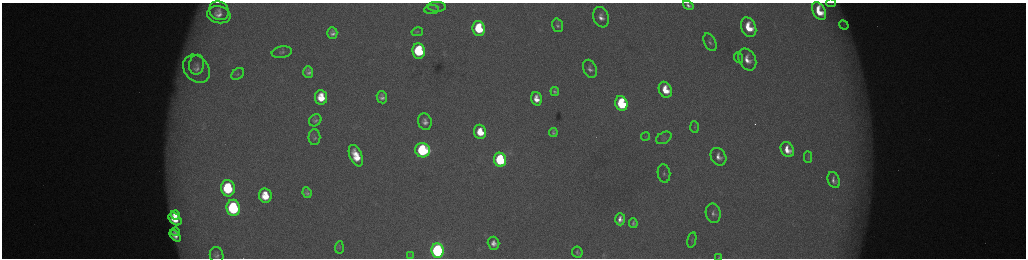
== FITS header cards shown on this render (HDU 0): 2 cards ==
NAXIS1  =                 2048 /fastest changing axis
NAXIS2  =                  512 /next to fastest changing axis

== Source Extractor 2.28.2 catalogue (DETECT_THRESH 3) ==
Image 2048 x 512 px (HDU 0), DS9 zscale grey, zoomed out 1/2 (1 PNG px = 2 x 2 image px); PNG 1028 x 260 px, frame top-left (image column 1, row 511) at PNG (2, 3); each listed source drawn as its Kron ellipse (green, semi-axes under 4 px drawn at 4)
Background 175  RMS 2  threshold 6.13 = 3 sigma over >= 5 px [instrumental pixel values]
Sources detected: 71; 6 cannot appear on this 1/2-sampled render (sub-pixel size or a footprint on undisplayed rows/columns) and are neither listed nor drawn; the other 65 listed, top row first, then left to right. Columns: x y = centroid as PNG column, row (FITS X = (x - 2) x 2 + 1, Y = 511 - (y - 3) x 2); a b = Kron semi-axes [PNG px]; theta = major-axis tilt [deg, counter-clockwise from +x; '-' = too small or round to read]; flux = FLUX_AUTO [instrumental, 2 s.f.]
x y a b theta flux
831 3 5 2 - 310
688 5 6 3 -36 1700
437 7 9 5 -2 1200
432 9 7 4 5 780
219 11 10 9 - 2800
819 11 9 6 -63 10000
219 15 12 8 -11 4200
601 17 10 7 -69 3500
558 25 7 5 -73 1300
844 25 5 3 - 630
749 27 10 7 -66 12000
479 28 8 6 -79 23000
417 32 6 3 12 550
332 33 6 5 - 1900
710 42 9 5 -64 1400
419 51 7 6 - 37000
282 52 10 6 9 1500
739 58 6 4 -64 750
747 59 11 8 -62 5400
197 65 10 7 80 2600
197 69 15 12 -50 5200
590 69 9 6 -66 2100
308 72 6 5 - 1800
238 74 7 5 36 930
665 90 8 6 -65 10000
555 91 4 3 - 870
321 97 7 6 - 10000
382 97 6 5 - 2200
536 99 7 5 -72 5100
621 103 7 6 - 40000
315 120 6 5 - 1300
425 122 8 6 -73 2800
695 127 6 4 -86 620
480 132 7 6 - 12000
553 132 4 3 - 870
646 136 4 3 - 360
314 137 8 6 -89 1100
664 138 8 5 29 1400
423 150 7 7 - 59000
787 150 8 6 -61 6700
356 156 11 6 -66 11000
718 157 9 7 -58 3500
808 157 6 4 -87 630
500 160 7 6 - 52000
664 173 9 6 -81 1500
834 180 8 5 -69 2100
228 188 8 7 - 36000
307 193 5 4 - 1300
265 196 7 6 - 11000
233 208 8 7 - 62000
713 213 10 7 -79 2200
175 215 4 3 - 3600
175 219 7 5 -43 10000
620 219 6 5 - 3100
633 223 5 3 - 1100
175 232 4 2 - 950
175 236 7 4 -49 3000
692 240 8 3 77 720
493 243 6 5 - 3100
339 247 6 4 85 750
437 250 7 6 - 130000
577 252 5 5 - 960
217 255 8 6 -73 1700
411 256 4 2 - 400
719 257 4 3 - 350
At the frame edge (FLAGS 8, measured only in part): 4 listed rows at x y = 831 3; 688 5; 217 255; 719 257
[6 sub-pixel or undisplayed-footprint detections neither listed nor drawn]